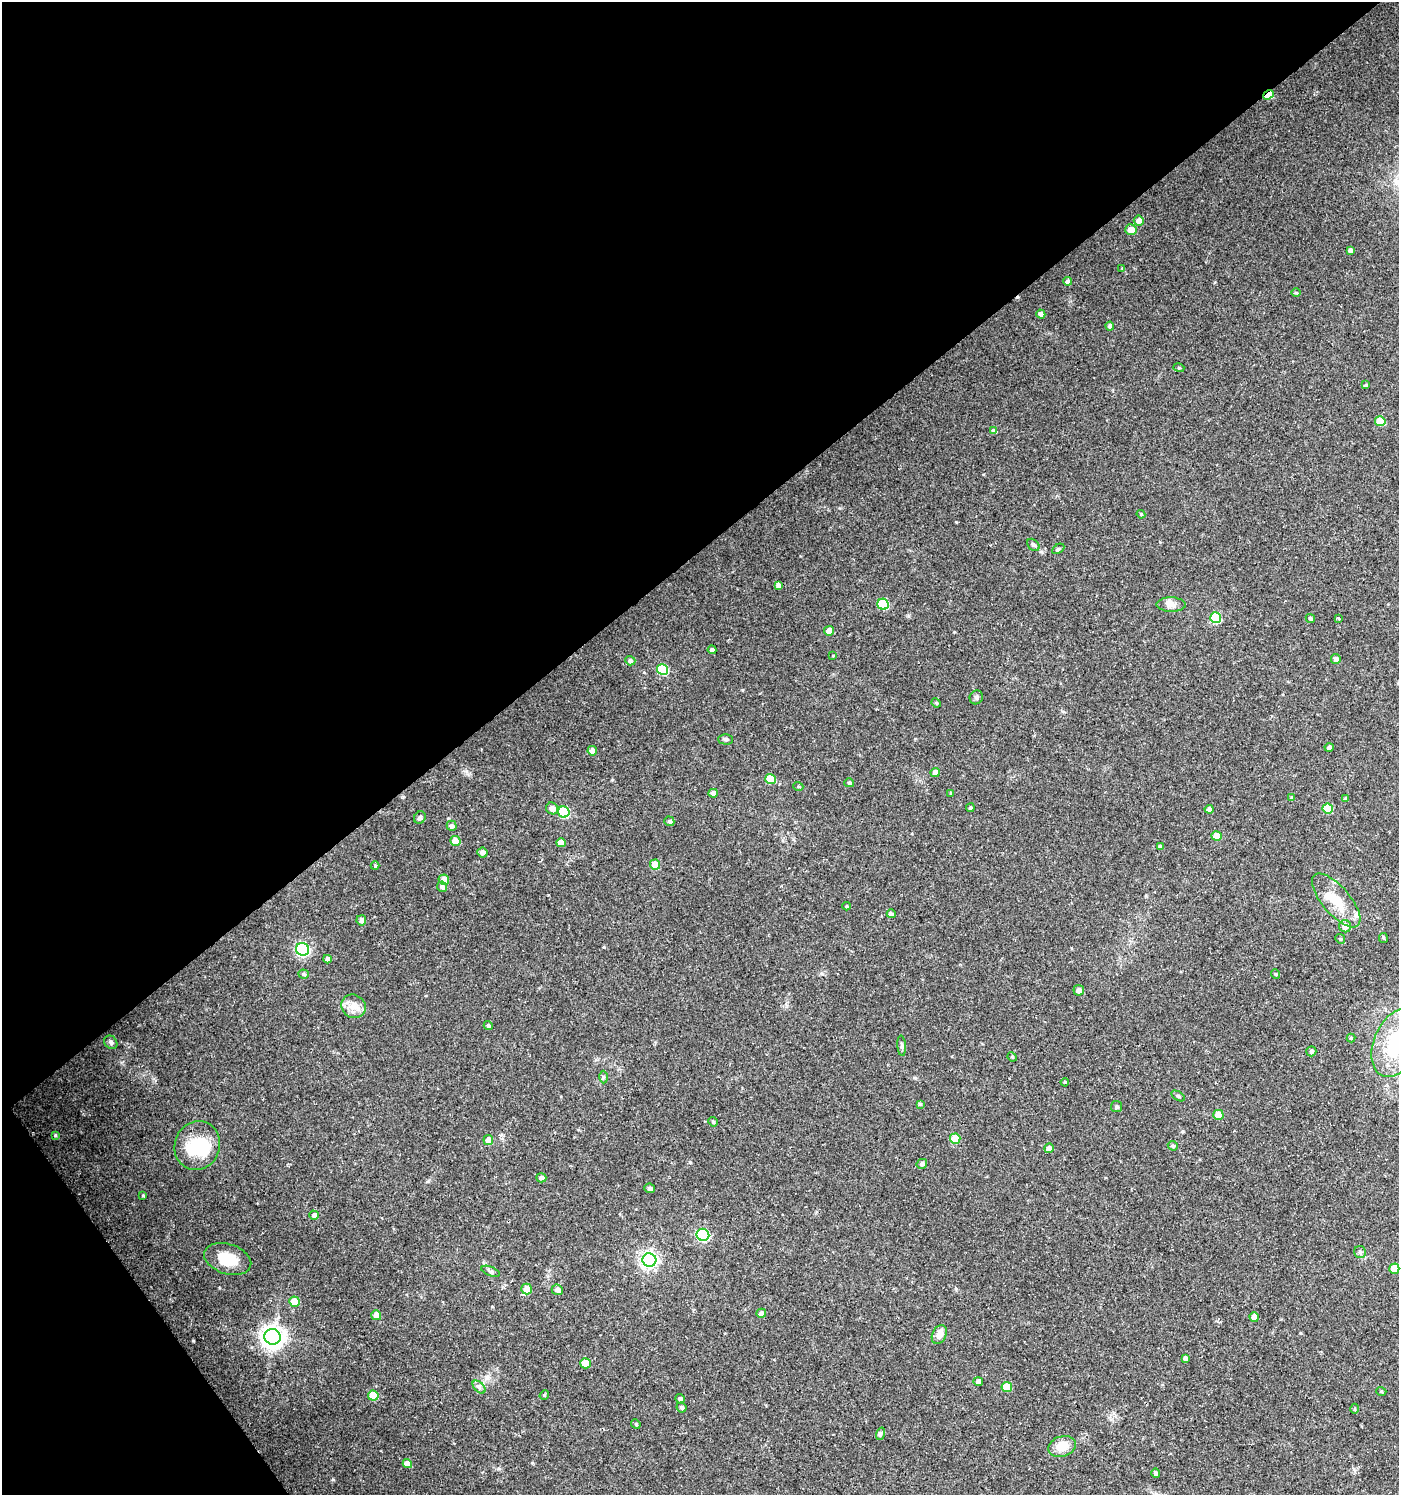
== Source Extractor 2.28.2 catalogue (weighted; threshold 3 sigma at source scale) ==
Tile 5 of 4 x 4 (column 1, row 2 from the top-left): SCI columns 131-1527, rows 2989-4481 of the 5915 x 5974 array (HDU 1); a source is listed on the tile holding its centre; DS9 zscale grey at full resolution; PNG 1401 x 1497 px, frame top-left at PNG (2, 2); each listed source drawn as its Kron ellipse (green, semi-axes under 4 px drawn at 4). Shown black and unused: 40% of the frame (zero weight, under 2 of 3 exposures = <1% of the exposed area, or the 3 px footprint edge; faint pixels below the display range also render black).
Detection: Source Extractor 2.28.2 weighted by HDU 2 'WHT'; one run over the whole footprint, this tile lists its part. Background 0.0257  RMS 0.0043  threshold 0.0194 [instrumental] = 3 sigma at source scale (4.5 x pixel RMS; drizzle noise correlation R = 1.50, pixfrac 1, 0.0396/0.0396 arcsec/px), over >= 5 px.
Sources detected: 132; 3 inside a brighter object's white glare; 1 cosmic-ray / hot-pixel residue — neither listed nor drawn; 2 inside a brighter listed object's ellipse — not listed separately; the other 126 listed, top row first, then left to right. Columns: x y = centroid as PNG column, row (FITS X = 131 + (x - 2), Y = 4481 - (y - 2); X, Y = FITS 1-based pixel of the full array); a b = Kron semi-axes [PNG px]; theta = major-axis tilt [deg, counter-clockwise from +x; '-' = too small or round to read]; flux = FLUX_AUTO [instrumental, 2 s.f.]
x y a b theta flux
1268 95 6 4 38 8.6
1139 221 5 5 - 2.2
1131 230 5 5 - 4.4
1350 250 4 4 - 1.2
1122 268 3 3 - 2.8
1068 281 4 4 - 1.6
1296 293 5 3 - 0.43
1041 314 4 4 - 2
1110 326 4 4 - 1.2
1179 368 5 3 - 0.42
1366 385 4 3 - 0.56
1380 421 5 5 - 10
994 431 4 4 - 1.5
1141 514 4 3 - 0.42
1033 545 7 5 -43 0.88
1058 549 7 4 31 0.67
778 585 4 4 - 1.7
883 604 6 5 - 21
1171 605 14 7 -1 2.6
1216 618 5 5 - 21
1310 618 5 4 - 0.86
1338 618 3 3 - 3.9
829 631 5 5 - 2.5
712 650 4 4 - 1.2
833 656 3 2 - 0.3
1336 659 5 5 - 1.5
630 661 5 4 - 1.1
663 669 6 5 - 20
976 697 7 6 - 1.1
936 703 5 4 - 0.57
726 739 7 5 -2 0.81
1329 747 4 4 - 1.4
592 751 5 4 - 2.9
935 773 4 4 - 2.4
770 779 5 5 - 13
849 783 5 4 - 0.97
798 786 5 3 - 0.46
713 793 4 4 - 2.4
951 793 4 4 - 0.4
1292 798 4 4 - 0.57
1346 799 4 4 - 0.85
552 808 6 5 - 2.6
970 808 4 4 - 0.75
1328 808 5 5 - 10
1209 809 4 4 - 1.9
564 812 6 5 - 23
420 817 6 5 - 1.1
669 821 5 4 - 0.8
452 826 5 5 - 1.3
1217 836 5 5 - 7.6
455 841 5 5 - 6.2
561 843 5 4 - 3
1160 847 4 4 - 0.79
482 852 5 5 - 1.8
655 865 5 5 - 5.4
375 866 4 4 - 0.45
444 880 5 5 - 3.7
442 887 5 4 - 1.7
1336 900 33 14 -49 11
846 906 4 4 - 0.45
891 914 4 3 - 1.1
361 920 5 5 - 1.5
1345 926 6 6 - 3.6
1383 938 5 4 - 0.51
1340 939 5 4 - 0.62
302 949 7 6 - 70
327 959 4 4 - 1.7
304 974 5 4 - 0.84
1275 974 5 3 - 0.41
1079 990 5 5 - 2.4
353 1006 12 11 - 4
488 1025 4 4 - 0.86
1351 1038 4 4 - 0.61
111 1042 7 6 - 0.98
1396 1043 36 22 68 28
902 1046 10 4 -85 0.94
1311 1051 5 5 - 0.97
1012 1057 5 4 - 0.49
603 1077 6 4 89 0.62
1065 1082 4 3 - 0.45
1178 1096 7 3 -31 0.53
920 1104 4 4 - 0.56
1116 1106 5 5 - 0.88
1218 1115 5 5 - 7.2
713 1122 5 4 - 0.54
55 1135 4 4 - 0.47
955 1139 5 5 - 9.2
488 1140 5 5 - 4
197 1146 25 22 69 18
1173 1146 5 4 - 0.82
1049 1148 5 5 - 2.4
922 1164 5 5 - 1.2
541 1178 5 4 - 1.6
650 1188 5 5 - 1.3
143 1195 4 3 - 0.45
314 1215 5 4 - 1.6
703 1235 6 6 - 48
1360 1252 6 6 - 0.83
228 1259 24 15 -18 9.3
649 1260 7 6 - 140
1394 1269 5 5 - 8.6
491 1271 9 4 -21 1
527 1289 5 5 - 5.4
557 1290 6 5 - 1.7
295 1302 5 5 - 7.3
761 1313 5 4 - 2.3
376 1315 5 5 - 3.8
1254 1317 5 4 - 3.8
939 1335 10 7 64 3
272 1337 8 7 - 340
1185 1358 4 3 - 1.4
585 1363 5 5 - 6.2
978 1381 5 4 - 1.8
479 1387 8 4 -46 1.1
1007 1387 5 5 - 10
1381 1391 5 3 - 0.42
544 1395 5 4 - 0.57
373 1396 5 5 - 9.3
680 1399 5 4 - 1.1
682 1407 5 4 - 0.9
1355 1409 5 3 - 0.48
636 1424 5 4 - 0.49
880 1434 6 4 72 0.78
1062 1446 14 10 19 6.1
407 1464 5 4 - 3.9
1156 1473 5 4 - 0.93
Overlapping masked pixels (flux is a lower limit): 1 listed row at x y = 1268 95
Isophote crosses this tile's border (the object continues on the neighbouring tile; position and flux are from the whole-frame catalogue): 1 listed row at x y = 1396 1043
Unlisted compact peaks at least as high as the median listed source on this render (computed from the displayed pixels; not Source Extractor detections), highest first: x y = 333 1479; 604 947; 956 522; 219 1288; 690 1162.